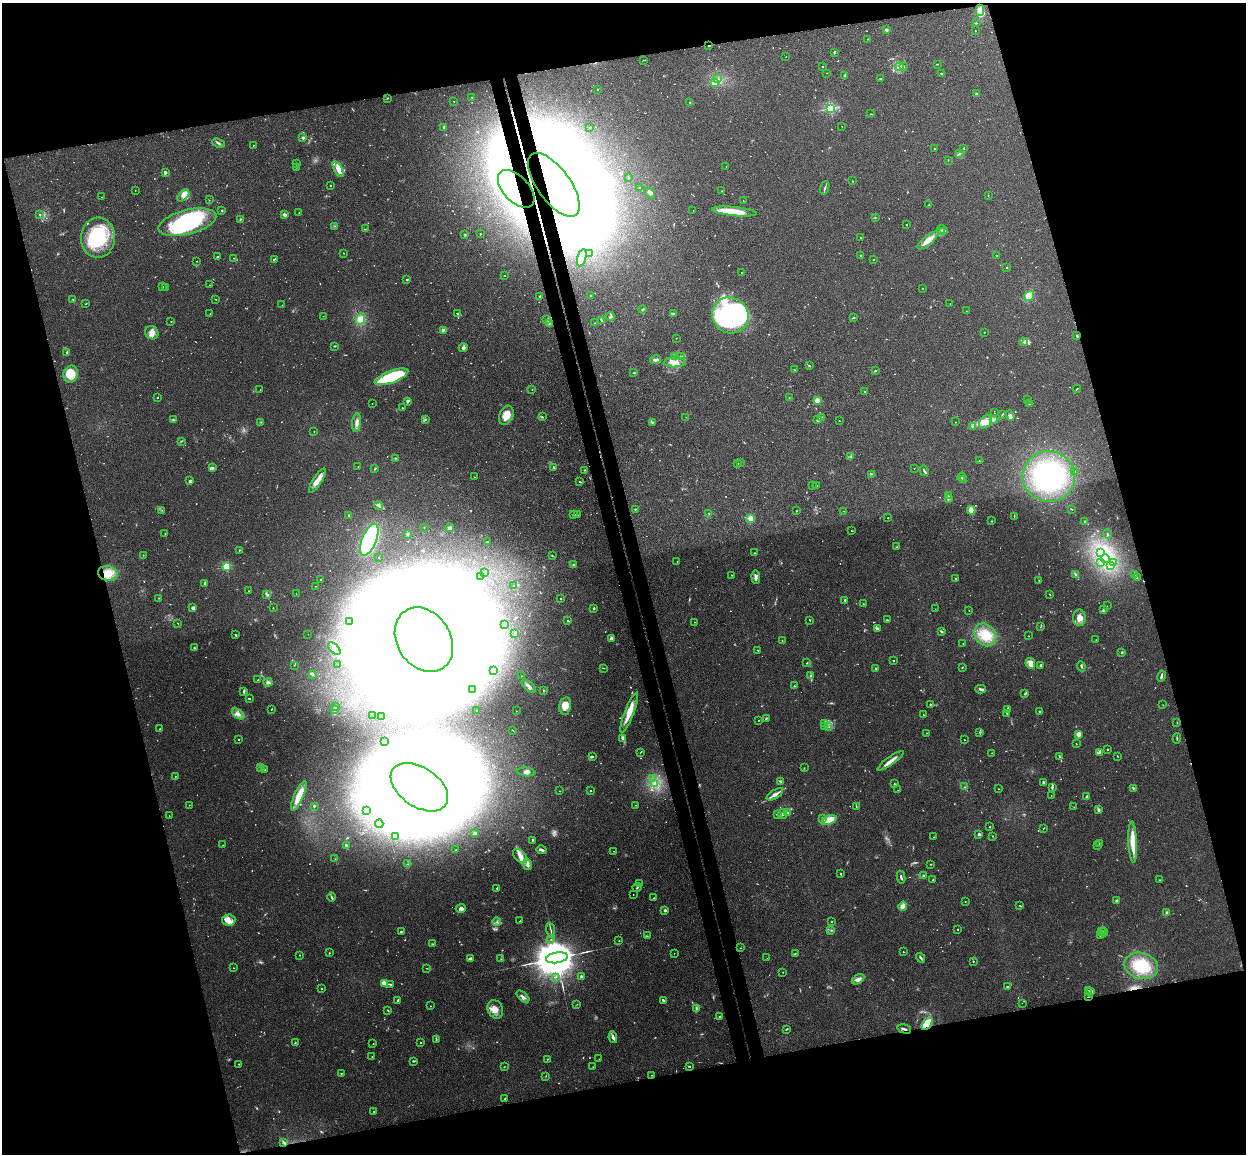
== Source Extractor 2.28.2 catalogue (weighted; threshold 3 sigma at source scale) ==
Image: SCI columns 57-5031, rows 153-4759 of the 5086 x 5029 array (HDU 1 of 3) = the unmasked area's bounding box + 8 px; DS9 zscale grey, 4 x 4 block average (1 PNG px = mean of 4 x 4 image px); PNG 1248 x 1156 px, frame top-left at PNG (2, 3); each listed source drawn as its Kron ellipse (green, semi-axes under 4 px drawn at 4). Shown black and unused: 31% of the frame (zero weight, under 3 of 4 exposures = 5% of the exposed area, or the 3 px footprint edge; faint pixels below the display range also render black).
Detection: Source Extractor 2.28.2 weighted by HDU 2 'WHT'. Background 0.0387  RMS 0.0042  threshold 0.0191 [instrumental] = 3 sigma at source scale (4.5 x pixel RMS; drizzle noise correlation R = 1.50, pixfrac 1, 0.05/0.05 arcsec/px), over >= 5 px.
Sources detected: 1081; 88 too faint to see at this stretch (4 x 4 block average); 94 inside a brighter object's white glare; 6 cosmic-ray / hot-pixel residue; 2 long thin detections or spike segments (spike, bleed or trail) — neither listed nor drawn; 27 coinciding with a brighter row at this scale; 62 inside a brighter listed object's ellipse — not listed separately; of the other 802, all 500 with FLUX_AUTO >= 0.891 (the completeness limit of this list) listed and drawn (302 fainter detections not listed), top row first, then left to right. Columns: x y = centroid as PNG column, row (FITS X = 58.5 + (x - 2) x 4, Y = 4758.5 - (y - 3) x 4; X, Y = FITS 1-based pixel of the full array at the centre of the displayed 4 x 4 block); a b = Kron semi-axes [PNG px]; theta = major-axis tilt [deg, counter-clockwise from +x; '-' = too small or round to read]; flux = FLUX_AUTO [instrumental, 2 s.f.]
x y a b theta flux
980 10 6 3 -90 20
976 23 2 2 - 1.4
886 30 2 2 - 24
975 31 2 2 - 1.8
867 39 2 2 - 1
709 45 2 2 - 5.3
834 52 3 2 - 3.1
786 57 2 2 - 1.5
643 60 2 2 - 1.2
938 64 2 2 - 1
822 67 2 2 - 3.6
899 67 4 3 - 6
904 67 2 2 - 1.9
827 73 2 2 - 1.8
942 74 3 2 - 1.9
845 75 3 2 - 2.5
718 79 2 2 - 1.3
881 79 3 2 - 2.2
714 83 2 2 - 51
597 89 2 2 - 2.8
977 93 2 2 - 1.6
472 97 2 2 - 2.3
387 98 2 2 - 1.6
454 101 2 2 - 1.1
690 102 2 2 - 1.6
830 108 2 2 - 340
871 114 2 2 - 0.97
842 126 2 2 - 1.2
444 127 3 3 - 3.1
589 128 2 2 - 1.4
303 138 2 2 - 31
218 143 6 2 -21 5
253 145 2 2 - 1.7
964 148 2 2 - 2.2
934 149 2 2 - 1.5
959 153 2 2 - 1.3
948 160 2 2 - 1
296 164 2 2 - 0.95
726 166 2 2 - 0.92
296 167 2 2 - 1.3
338 169 8 4 -60 24
165 173 3 2 - 4.8
628 177 2 2 - 1.1
852 181 2 2 - 1.2
330 185 2 2 - 2.5
554 185 37 16 -54 5500
640 188 2 2 - 1.3
825 188 7 2 73 4
516 189 23 13 -47 180
135 190 2 2 - 1
722 191 2 2 - 1.3
650 193 6 2 -46 6.5
988 195 2 2 - 0.96
183 196 7 4 45 18
101 197 2 2 - 1.2
209 200 2 2 - 0.91
743 201 2 2 - 1.2
929 205 2 2 - 2.3
693 210 2 2 - 1.1
222 211 2 2 - 3.6
299 212 2 2 - 2.2
734 212 22 4 -6 57
40 215 3 2 - 1.9
284 215 3 2 - 10
875 217 2 2 - 1.1
240 219 3 2 - 1.9
187 222 29 12 14 260
907 225 2 2 - 1.9
335 226 2 2 - 1.8
365 229 3 2 - 1.1
943 229 5 2 - 3.7
941 232 4 3 - 4
464 234 3 2 - 1.7
480 234 2 2 - 1.2
98 238 20 17 87 150
861 238 2 2 - 0.99
928 240 13 4 40 24
344 253 2 2 - 1
590 254 2 2 - 1.4
861 255 2 2 - 9.5
997 256 2 2 - 4.8
217 257 2 2 - 2.8
234 258 2 2 - 1.6
582 258 9 4 75 12
274 259 4 2 - 3.2
873 260 2 2 - 1.4
197 261 2 2 - 1.1
1007 267 2 2 - 5.9
741 272 2 2 - 0.89
504 276 2 2 - 1.9
407 279 3 2 - 2.5
209 285 2 2 - 1.1
163 287 3 2 - 1.5
166 288 2 2 - 0.92
922 288 2 2 - 1.7
591 295 2 2 - 1.4
540 296 2 2 - 6.6
1029 296 5 4 - 19
73 299 2 2 - 1.7
216 299 2 2 - 1
86 304 3 2 - 0.99
950 304 2 2 - 1.8
282 305 2 2 - 1.2
642 310 4 2 - 2.4
966 311 2 2 - 1.6
210 313 2 2 - 0.92
458 313 3 2 - 2
673 314 2 2 - 7.3
730 315 19 17 -41 360
323 316 2 2 - 1.5
610 316 4 2 - 4.4
853 318 3 2 - 2.3
360 319 6 4 63 12
547 320 3 3 - 3.4
601 320 2 2 - 2.4
171 321 2 2 - 2.2
595 323 2 2 - 0.99
549 324 2 2 - 1.6
443 330 3 3 - 5.5
984 332 2 2 - 1.4
152 333 7 6 - 16
1077 336 3 2 - 2.7
676 338 2 2 - 1.6
1024 342 4 2 - 3.8
335 346 3 2 - 2
463 348 4 3 - 5.5
67 352 4 2 - 2.8
675 357 3 3 - 3.2
681 357 2 2 - 1.9
655 360 5 3 - 6.8
675 362 11 5 2 20
809 366 4 2 - 2.1
795 370 3 2 - 1.2
875 370 2 2 - 1.6
634 373 3 2 - 1.5
71 374 8 7 - 50
391 377 18 6 20 210
532 389 2 2 - 1.2
1077 389 4 2 - 1.6
260 390 2 2 - 1.1
865 392 2 2 - 1.3
157 397 2 2 - 2.3
789 398 2 2 - 1.1
817 400 2 2 - 16
1028 400 2 2 - 1.2
407 402 3 2 - 2.1
372 403 2 2 - 1.6
1029 404 3 2 - 2.1
402 408 2 2 - 1.2
995 413 2 2 - 0.95
1002 414 2 2 - 1.7
506 415 10 6 68 32
1010 415 6 3 -69 6
542 417 3 2 - 2.5
686 417 2 2 - 1.4
821 418 4 2 - 2.1
425 419 2 2 - 2.7
173 420 4 2 - 2.3
818 420 4 2 - 4.8
993 420 3 2 - 2.2
839 421 2 2 - 1.1
261 422 2 2 - 1
956 422 2 2 - 0.96
985 422 8 5 50 16
356 423 9 4 84 14
652 423 3 2 - 2.8
972 427 3 2 - 1.6
314 431 2 2 - 1.7
181 441 4 2 - 2.1
851 456 3 2 - 1.7
395 458 2 2 - 1.3
979 461 2 2 - 2.7
741 462 2 2 - 2.4
738 463 2 2 - 2
358 467 2 2 - 0.91
553 467 3 2 - 2.1
212 468 3 2 - 5.1
914 468 2 2 - 1.4
375 469 3 2 - 2.4
584 470 2 2 - 2.4
924 471 5 2 - 4.4
1074 471 2 2 - 1.5
871 474 2 2 - 1.2
1049 476 26 25 - 310
474 477 2 2 - 0.89
962 477 4 2 - 2.1
963 480 2 2 - 1.1
189 481 2 2 - 2.3
317 481 14 4 57 25
580 482 3 2 - 2.4
812 485 2 2 - 1.3
817 485 2 2 - 2
948 496 2 2 - 2
948 499 3 2 - 2.6
378 505 4 2 - 3.4
635 509 2 2 - 2
1071 509 2 2 - 1.7
162 510 2 2 - 1
971 510 4 3 - 29
796 511 2 2 - 1.8
844 511 2 2 - 1.5
709 513 2 2 - 1.8
349 515 2 2 - 2
573 515 3 2 - 2.4
578 515 2 2 - 1.4
1014 516 3 2 - 1.3
751 518 3 3 - 23
888 518 2 2 - 1.8
991 521 2 2 - 1.6
1085 522 2 2 - 4
424 527 2 2 - 0.96
450 528 4 2 - 12
851 531 2 2 - 1.1
165 533 2 2 - 2
407 534 2 2 - 27
1107 534 5 2 - 2.2
369 540 17 7 68 270
487 542 3 2 - 2.2
897 547 3 2 - 1.9
239 550 2 2 - 4.2
1100 552 2 2 - 2.2
754 553 3 2 - 1.5
143 555 2 2 - 0.91
552 556 2 2 - 1.6
378 558 2 2 - 0.91
1105 559 4 3 - 11
677 561 2 2 - 1.4
1100 563 2 2 - 1.6
1113 563 2 2 - 1.3
574 565 2 2 - 5.5
1110 565 2 2 - 2.2
226 566 2 2 - 210
108 573 10 7 -12 33
485 573 4 3 - 4.6
1076 574 3 3 - 3.4
732 575 2 2 - 1.1
1135 575 3 2 - 1.8
480 577 2 2 - 1.2
756 577 7 3 -88 7.8
1137 578 3 2 - 1.3
320 579 2 2 - 3
956 579 2 2 - 3.4
1039 581 3 2 - 1.1
205 583 3 2 - 4.6
315 586 2 2 - 1
514 586 2 2 - 1.7
248 591 2 2 - 1.1
267 594 4 3 - 4.4
296 594 2 2 - 0.91
1049 594 2 2 - 1.2
159 598 2 2 - 0.91
560 598 2 2 - 1.4
845 600 2 2 - 8.5
863 604 2 2 - 1.2
1107 606 2 2 - 1.1
193 608 4 3 - 6.9
273 608 3 2 - 0.92
594 608 2 2 - 3.9
935 609 2 2 - 1.1
969 610 2 2 - 1.1
1103 610 2 2 - 1.9
1079 618 8 6 -89 20
810 620 2 2 - 0.95
887 620 2 2 - 2
568 621 3 2 - 2.7
349 622 2 2 - 0.99
695 622 2 2 - 1.2
178 623 2 2 - 0.93
504 625 2 2 - 3.8
1040 627 2 2 - 1.1
877 629 4 3 - 5.5
942 632 3 2 - 2.4
515 633 4 3 - 4
308 634 2 2 - 0.95
235 635 3 2 - 3.6
985 635 12 10 -49 50
1029 636 2 2 - 1.1
611 638 4 2 - 9.5
424 640 34 26 -57 13000
1096 640 2 2 - 1.5
782 641 2 2 - 1.1
963 643 2 2 - 1.5
194 648 2 2 - 3
334 649 7 4 -44 14
758 650 2 2 - 1.1
1122 652 2 2 - 11
893 661 2 2 - 7.2
807 663 2 2 - 1.2
1030 663 5 4 - 23
338 664 2 2 - 0.93
294 665 2 2 - 1.1
1040 665 2 2 - 3.8
1081 666 5 2 - 3.7
962 667 2 2 - 1.9
604 668 2 2 - 1.6
876 668 3 2 - 2.5
494 670 4 2 - 4.1
313 674 3 2 - 2.5
810 675 4 3 - 3.3
522 676 3 2 - 1.1
1161 676 6 2 75 5.8
258 680 3 2 - 1.6
268 682 5 3 - 6
529 686 9 2 -39 9.4
794 686 2 2 - 2.8
980 689 5 3 - 5
473 690 2 2 - 1.1
543 690 3 2 - 1.6
244 691 3 2 - 5.5
1024 694 2 2 - 1.4
249 698 3 2 - 2.3
930 704 2 2 - 2.4
1163 705 2 2 - 0.89
335 706 2 2 - 1.5
565 706 9 6 78 27
271 709 3 2 - 1.5
334 709 2 2 - 1.9
1007 709 3 2 - 5.5
476 710 2 2 - 2.3
516 711 2 2 - 2.1
1039 711 2 2 - 3.1
629 713 21 4 69 40
1007 713 3 2 - 1.8
238 714 7 3 -38 9.8
923 714 2 2 - 1.2
373 715 2 2 - 1.3
381 717 2 2 - 2.3
766 719 2 2 - 2.7
758 720 2 2 - 1.3
1177 722 2 2 - 0.89
824 723 2 2 - 0.89
824 727 2 2 - 1.7
829 727 2 2 - 0.95
160 729 2 2 - 2.9
512 730 2 2 - 0.9
979 732 2 2 - 0.97
927 733 2 2 - 0.99
1079 734 4 3 - 17
623 738 4 3 - 7.3
1177 738 5 2 - 2.3
239 739 2 2 - 2.6
964 740 2 2 - 0.91
384 741 2 2 - 4.3
1076 744 2 2 - 0.96
1108 749 2 2 - 2.1
640 752 3 2 - 1.5
992 753 2 2 - 1.1
1100 753 3 2 - 15
592 756 4 2 - 2.7
1117 756 3 2 - 1.1
1060 757 3 2 - 2.4
891 761 15 3 36 17
260 767 2 2 - 1
804 768 2 2 - 1
265 769 3 2 - 1.9
526 772 9 2 -7 6.3
175 776 2 2 - 3
652 779 2 2 - 1.2
780 781 4 2 - 4.6
1043 782 3 2 - 2.7
655 783 2 2 - 4.3
894 784 4 2 - 2.7
419 787 32 19 -34 6100
964 787 2 2 - 2.5
1052 787 4 2 - 2.9
1133 788 3 2 - 2.2
999 789 2 2 - 0.92
898 790 2 2 - 0.91
560 791 2 2 - 1.4
590 791 2 2 - 2.2
775 794 9 3 32 14
1051 795 2 2 - 1.4
299 796 16 4 66 39
1087 797 3 3 - 3.3
189 805 2 2 - 1.1
636 805 2 2 - 1.4
314 806 2 2 - 3.1
856 807 3 2 - 1.2
1074 807 2 2 - 1
1098 809 3 3 - 3.9
366 811 2 2 - 0.94
788 813 3 2 - 2.6
777 814 3 2 - 2.6
783 814 5 3 - 5.5
169 816 2 2 - 1.5
822 818 3 2 - 1.8
829 820 8 4 20 48
379 824 4 3 - 3.9
989 827 2 2 - 1.8
1044 828 3 2 - 1.3
475 833 3 2 - 3.3
979 834 3 2 - 5.3
992 836 2 2 - 1.7
395 837 2 2 - 2.8
934 837 2 2 - 1.1
532 840 3 2 - 2.3
1133 842 20 4 -87 59
1099 843 2 2 - 1.1
223 845 2 2 - 1.2
346 845 3 2 - 2.4
1098 846 2 2 - 1.5
456 849 2 2 - 0.95
541 850 5 3 - 5.6
614 851 2 2 - 0.92
520 856 8 5 -46 18
335 859 2 2 - 1.1
408 864 3 2 - 2.8
527 864 6 3 -78 10
931 864 2 2 - 1.4
841 874 2 2 - 1.7
923 876 3 2 - 3.1
901 877 6 2 -79 4.9
933 880 2 2 - 2
1160 880 2 2 - 1.7
639 884 2 2 - 1.7
637 887 5 2 - 2.8
497 888 2 2 - 2.9
633 895 2 2 - 0.95
331 897 4 2 - 3.5
654 898 2 2 - 2.4
1117 901 2 2 - 6.2
965 902 2 2 - 1.6
903 906 4 3 - 17
1020 906 2 2 - 1.3
461 908 5 4 - 9.3
665 910 2 2 - 16
1167 912 2 2 - 3.3
229 920 7 5 6 15
520 921 2 2 - 1.7
831 921 2 2 - 2.7
497 922 4 2 - 2.7
958 929 2 2 - 1.3
831 930 2 2 - 1.6
401 931 3 2 - 1.9
551 931 7 2 -81 3
1102 931 2 2 - 1.3
1104 932 4 2 - 4
647 936 2 2 - 1.6
1100 936 2 2 - 1.7
551 939 2 2 - 1.2
619 941 2 2 - 1.9
432 944 3 2 - 1.8
740 948 2 2 - 1.1
903 952 2 2 - 1.8
329 953 2 2 - 1.6
674 953 2 2 - 1.3
795 954 2 2 - 2.1
300 955 2 2 - 1.1
471 958 3 2 - 2.9
557 958 11 5 9 20000
767 958 2 2 - 1
921 958 5 2 - 4.6
501 959 2 2 - 1.6
973 961 2 2 - 1.8
1141 966 17 13 -16 88
233 968 2 2 - 1
426 968 3 2 - 0.93
783 972 2 2 - 1.3
555 977 4 2 - 2.1
581 977 3 2 - 4.9
858 979 7 4 31 11
384 983 4 4 - 18
390 984 3 2 - 2.4
1008 987 2 2 - 5.4
321 989 2 2 - 1.4
1088 991 2 2 - 2.2
1091 991 3 2 - 4.9
523 997 8 2 -41 7.8
1088 997 3 2 - 4.1
398 1000 2 2 - 13
663 1000 4 2 - 5.8
1022 1003 2 2 - 1.1
577 1004 2 2 - 1.1
431 1006 2 2 - 1.7
696 1008 3 2 - 3.2
495 1009 9 7 -65 21
388 1010 2 2 - 2.2
719 1017 3 2 - 3.2
927 1024 7 4 48 59
787 1029 3 2 - 2.1
904 1029 7 2 -15 5.8
613 1037 6 3 -79 8
436 1039 4 2 - 2.7
295 1043 3 2 - 1.8
421 1043 2 2 - 3
373 1044 2 2 - 2
372 1057 2 2 - 1.5
547 1059 2 2 - 1.6
599 1059 2 2 - 0.92
413 1061 3 2 - 2.1
239 1064 2 2 - 1.1
689 1066 2 2 - 2.4
504 1067 2 2 - 1.2
593 1067 2 2 - 0.91
341 1073 2 2 - 1.4
651 1075 2 2 - 1.5
546 1076 3 2 - 1.1
505 1099 2 2 - 2.6
374 1111 2 2 - 6
284 1142 4 3 - 4.6
Overlapping masked pixels (flux is a lower limit): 7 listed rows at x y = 709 45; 554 185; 516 189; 108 573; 1088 997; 927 1024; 904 1029
Diffuse or blended objects may show on this block-average render without a row.